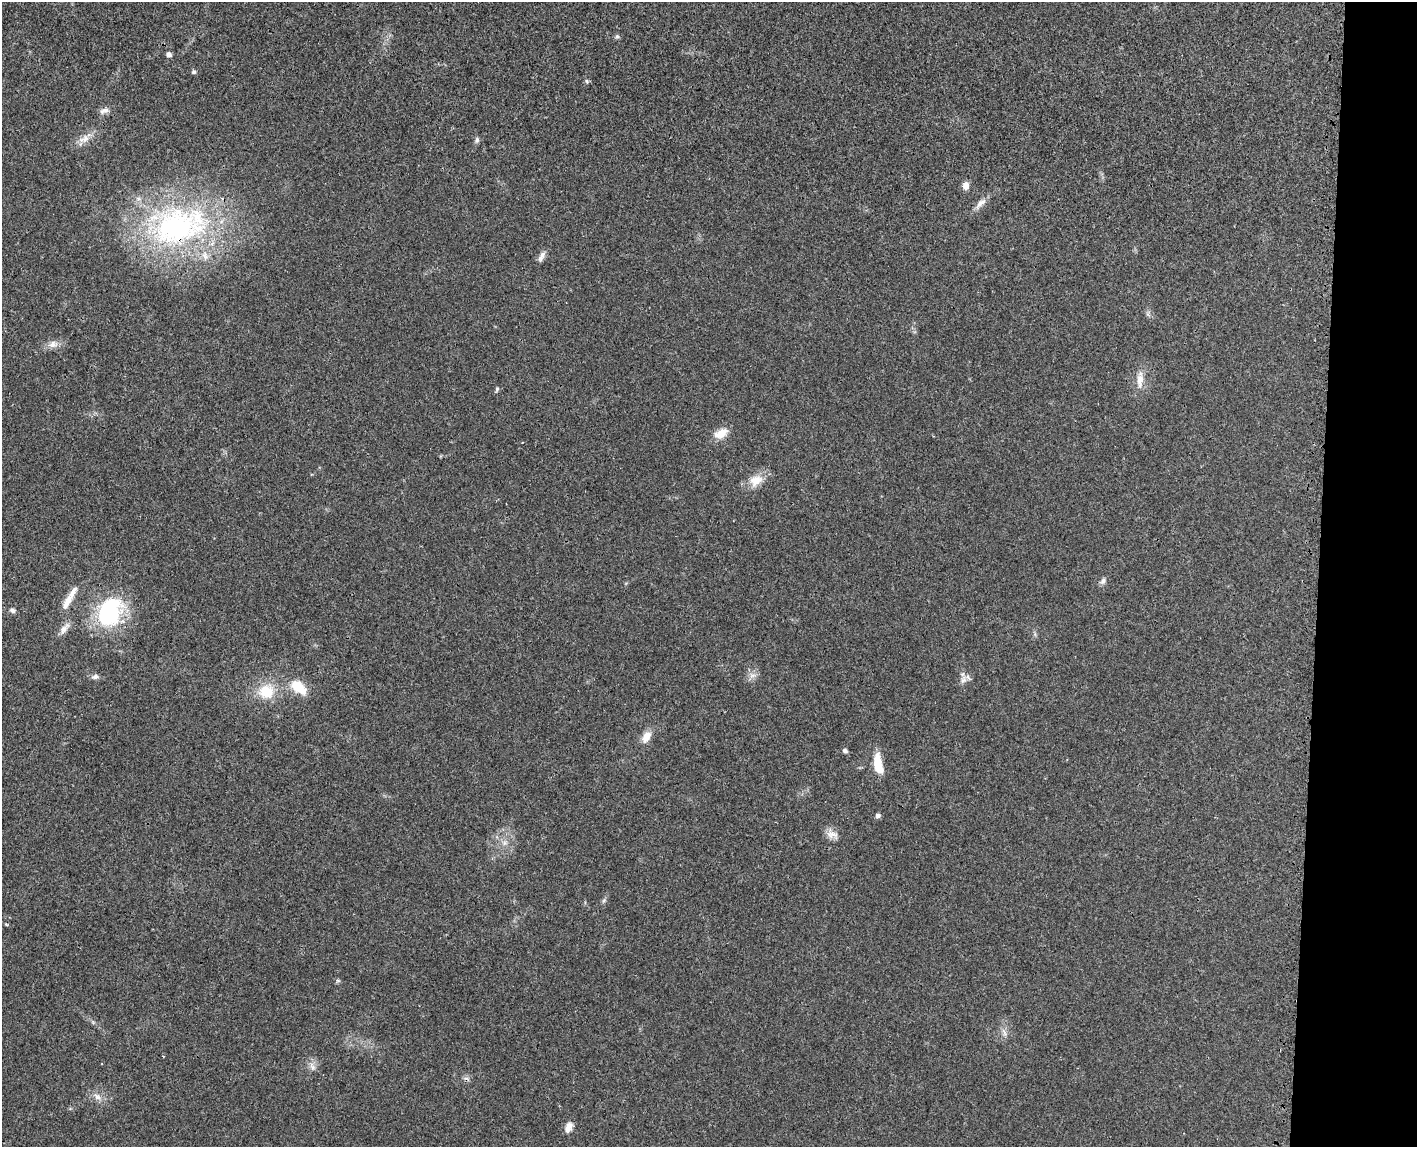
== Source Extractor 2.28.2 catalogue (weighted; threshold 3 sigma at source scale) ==
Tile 9 of 3 x 4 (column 3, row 3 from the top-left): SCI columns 3016-4430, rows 1228-2372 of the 4726 x 4742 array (HDU 1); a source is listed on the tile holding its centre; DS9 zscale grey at full resolution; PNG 1419 x 1149 px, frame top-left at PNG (2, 2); no overlay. Shown black and unused: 7% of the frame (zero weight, under 3 of 4 exposures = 8% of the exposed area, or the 3 px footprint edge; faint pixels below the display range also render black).
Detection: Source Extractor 2.28.2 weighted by HDU 2 'WHT'; one run over the whole footprint, this tile lists its part. Background 0.021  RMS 0.0034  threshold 0.0152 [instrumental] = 3 sigma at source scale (4.5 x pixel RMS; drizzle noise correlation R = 1.50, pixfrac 1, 0.05/0.05 arcsec/px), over >= 5 px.
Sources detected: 40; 1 cosmic-ray / hot-pixel residue — not listed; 1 inside a brighter listed object's ellipse — not listed separately; the other 38 listed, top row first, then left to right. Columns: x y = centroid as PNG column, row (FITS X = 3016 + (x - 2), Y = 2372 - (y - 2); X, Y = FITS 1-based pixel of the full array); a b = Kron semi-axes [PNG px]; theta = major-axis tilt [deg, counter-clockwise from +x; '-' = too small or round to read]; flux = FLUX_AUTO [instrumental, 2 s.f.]
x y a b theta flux
617 36 6 5 - 0.58
169 54 5 4 - 1.4
194 72 6 6 - 0.57
587 81 6 4 -88 0.46
104 110 15 6 15 1.4
84 139 15 9 23 2.8
477 140 7 6 - 0.74
966 186 8 6 82 2.2
981 203 18 7 42 2.2
178 226 84 50 15 86
542 256 16 6 61 1.5
53 344 11 9 23 2
1140 380 23 9 87 3.5
497 389 6 5 - 0.53
721 433 18 10 31 4.1
756 480 19 15 26 4.8
1103 581 9 6 69 1.1
67 602 24 8 59 3.5
13 610 7 5 -9 0.99
109 612 36 25 68 30
64 628 19 7 53 2.2
752 675 9 4 9 1.1
95 677 10 6 8 1.1
963 680 9 7 40 1.5
298 687 24 13 -41 7
266 692 17 16 - 8.8
646 737 15 9 60 3.2
845 750 6 4 -26 0.84
878 764 22 9 -81 7.4
878 816 6 6 - 0.82
832 834 18 9 -8 2.4
504 843 7 4 71 0.81
604 900 6 5 - 0.59
6 924 5 3 - 0.3
1004 1033 10 5 -69 1.2
312 1066 12 6 -63 1.5
97 1097 11 7 -41 1.8
568 1127 13 7 63 2.2
Overlapping masked pixels (flux is a lower limit): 1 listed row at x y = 178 226